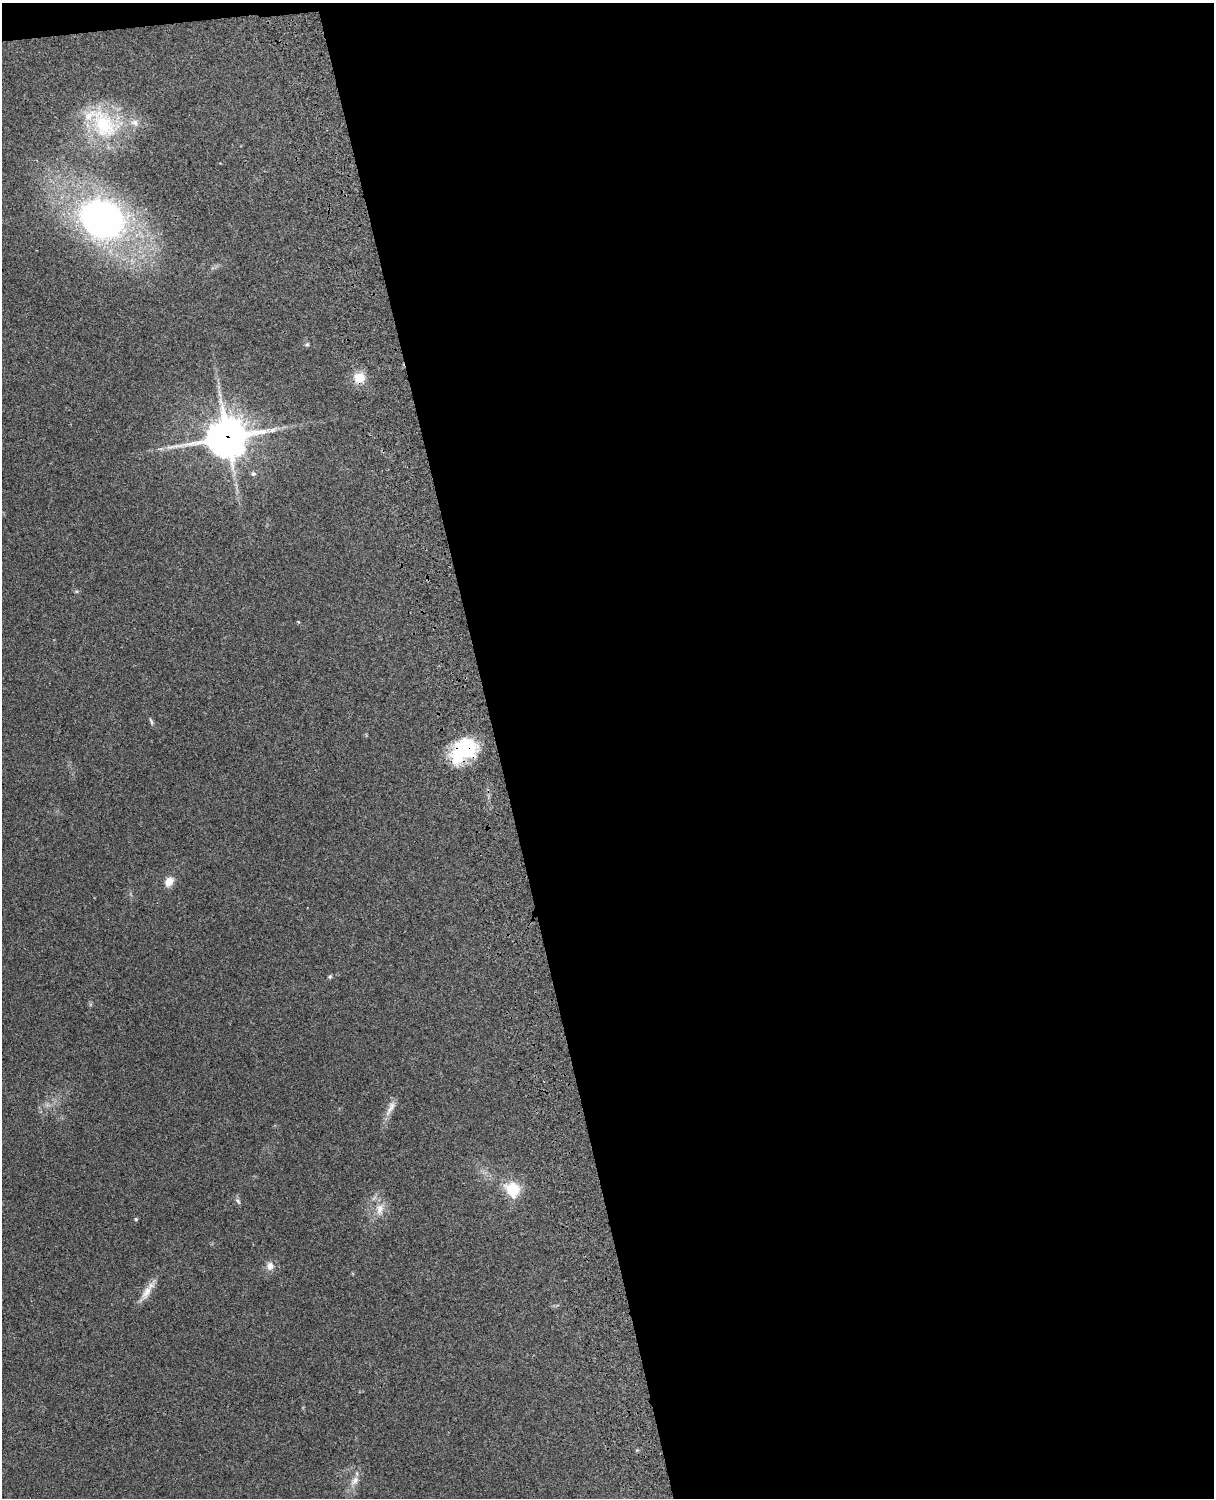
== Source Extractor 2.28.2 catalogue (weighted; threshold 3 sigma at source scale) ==
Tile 4 of 4 x 3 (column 4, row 1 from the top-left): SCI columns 3755-4966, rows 3155-4650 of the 5087 x 4925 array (HDU 1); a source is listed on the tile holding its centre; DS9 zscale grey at full resolution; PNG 1216 x 1500 px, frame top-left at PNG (2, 3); no overlay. Shown black and unused: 60% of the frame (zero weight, under 3 of 4 exposures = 6% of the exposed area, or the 3 px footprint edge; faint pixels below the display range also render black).
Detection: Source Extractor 2.28.2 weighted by HDU 2 'WHT'; one run over the whole footprint, this tile lists its part. Background 0.285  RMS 0.0093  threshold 0.0419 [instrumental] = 3 sigma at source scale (4.5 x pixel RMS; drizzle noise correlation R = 1.50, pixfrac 1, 0.05/0.05 arcsec/px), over >= 5 px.
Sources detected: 21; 1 inside a brighter object's white glare — not listed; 1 inside a brighter listed object's ellipse — not listed separately; the other 19 listed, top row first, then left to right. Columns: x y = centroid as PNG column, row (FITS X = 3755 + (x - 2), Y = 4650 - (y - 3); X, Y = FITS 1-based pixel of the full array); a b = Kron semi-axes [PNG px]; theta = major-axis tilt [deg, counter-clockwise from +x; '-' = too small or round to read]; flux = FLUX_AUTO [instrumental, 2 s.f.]
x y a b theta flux
104 124 50 34 -53 78
102 219 35 30 -18 390
307 344 7 4 29 1.4
359 378 14 13 - 15
273 430 12 6 21 4.6
227 437 15 14 - 2000
253 474 7 6 - 2
151 721 9 4 -59 1.8
464 747 29 24 24 59
169 882 11 8 52 9.6
330 976 6 5 - 1.3
390 1108 24 7 63 7.6
513 1189 17 14 -52 29
238 1201 8 4 -54 1.9
380 1209 18 11 82 11
136 1219 5 4 - 1
270 1266 11 9 -90 5.7
147 1292 26 9 58 11
355 1481 15 8 49 7.1
Overlapping masked pixels (flux is a lower limit): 2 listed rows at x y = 227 437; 464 747